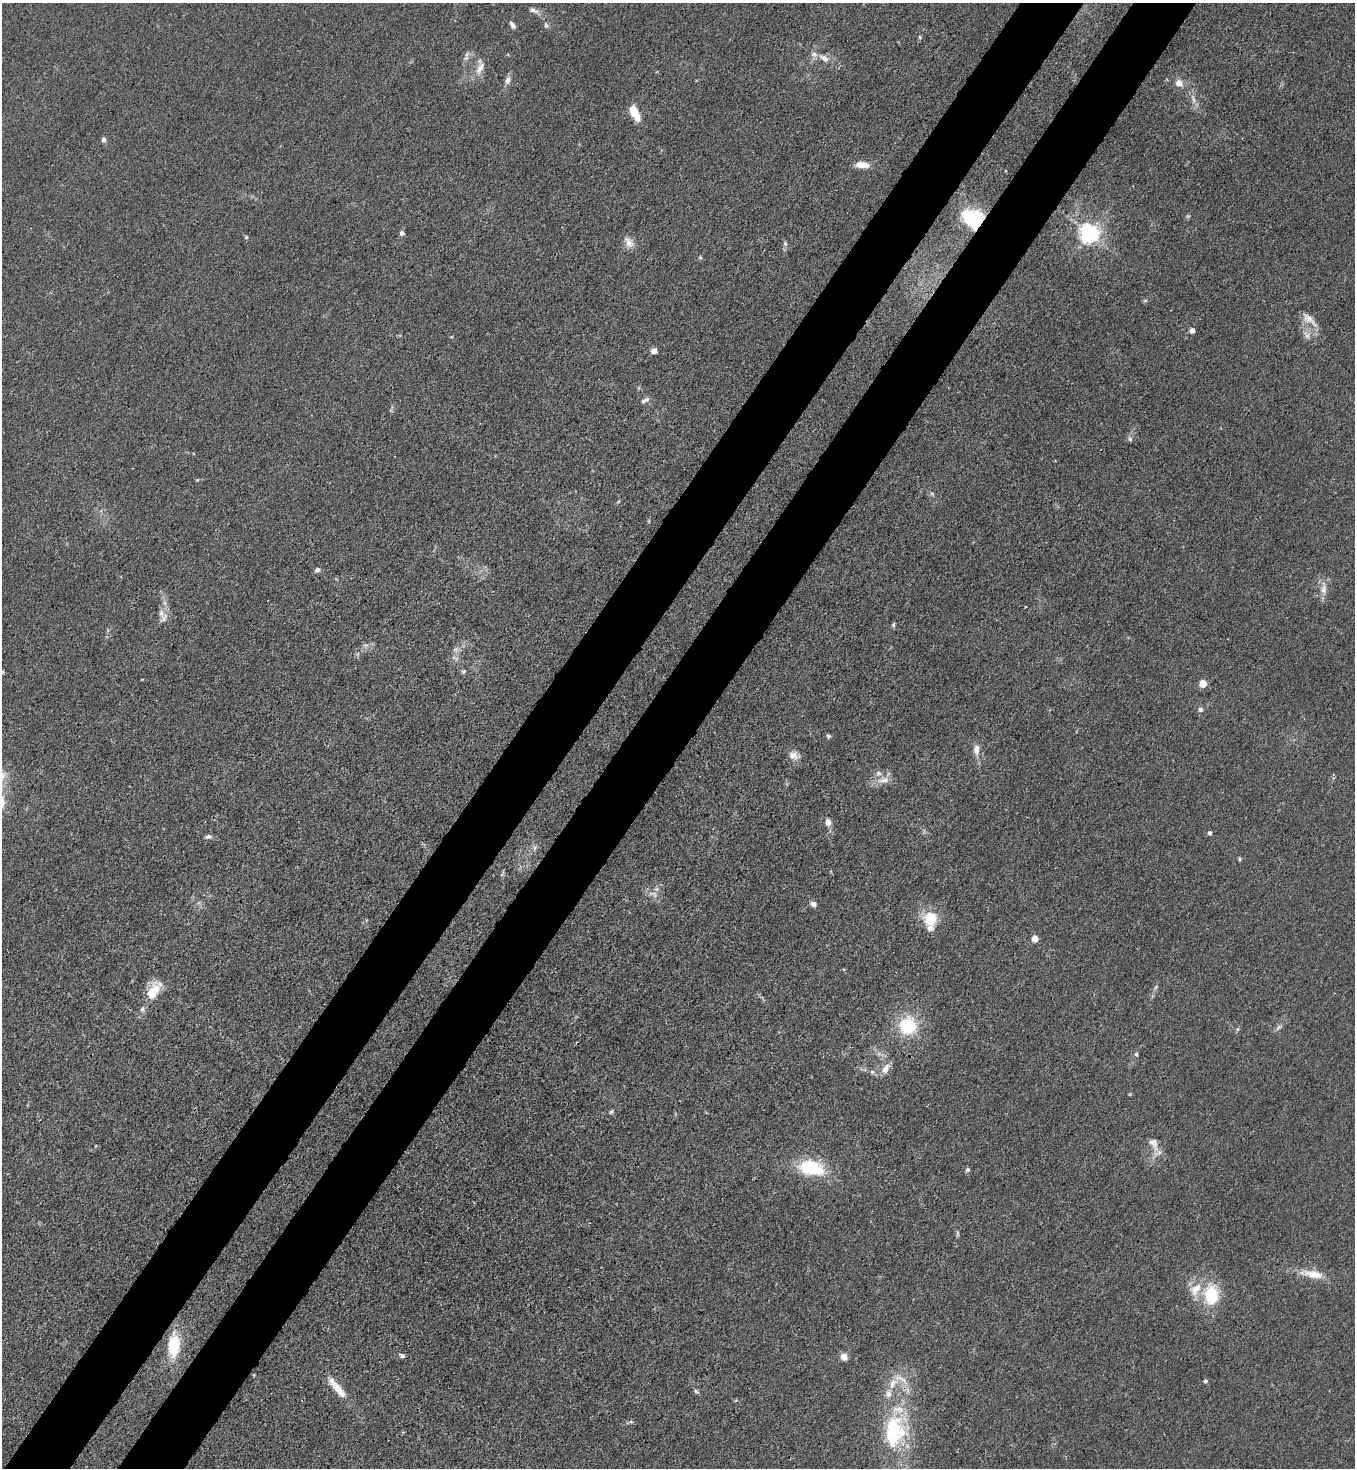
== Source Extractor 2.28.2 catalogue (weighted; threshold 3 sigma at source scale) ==
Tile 7 of 4 x 4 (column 3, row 2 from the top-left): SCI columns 2941-4293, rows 2995-4460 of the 6011 x 5988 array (HDU 1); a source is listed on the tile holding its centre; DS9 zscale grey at full resolution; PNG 1357 x 1470 px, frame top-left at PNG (2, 3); no overlay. Shown black and unused: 10% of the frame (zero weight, under 3 of 4 exposures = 7% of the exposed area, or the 3 px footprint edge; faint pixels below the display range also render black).
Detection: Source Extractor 2.28.2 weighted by HDU 2 'WHT'; one run over the whole footprint, this tile lists its part. Background 0.0213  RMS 0.0028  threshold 0.0126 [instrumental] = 3 sigma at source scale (4.5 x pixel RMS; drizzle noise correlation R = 1.50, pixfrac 1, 0.05/0.05 arcsec/px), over >= 5 px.
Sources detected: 80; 3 too faint to see at this stretch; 1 inside a brighter object's white glare — not listed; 8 inside a brighter listed object's ellipse — not listed separately; the other 68 listed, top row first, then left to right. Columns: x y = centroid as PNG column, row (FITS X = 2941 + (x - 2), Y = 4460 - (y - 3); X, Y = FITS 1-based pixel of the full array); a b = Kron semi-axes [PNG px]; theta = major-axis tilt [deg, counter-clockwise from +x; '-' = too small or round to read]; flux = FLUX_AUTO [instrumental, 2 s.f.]
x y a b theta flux
533 10 12 6 -26 1.2
512 25 9 5 -52 1
546 25 7 5 -68 0.6
920 37 6 4 -88 0.37
467 54 9 5 73 0.84
824 58 14 7 -35 1.9
480 68 20 8 57 2.6
508 80 12 7 66 1.4
1179 83 9 8 - 2
633 111 12 8 -72 4.7
104 140 4 4 - 1.4
862 165 17 7 -5 2.8
977 221 15 10 76 19
402 233 5 5 - 0.8
1089 233 7 6 - 160
246 237 4 4 - 0.38
629 242 16 9 -54 2.2
785 243 6 4 -49 0.47
700 257 5 4 - 0.32
1145 300 6 4 2 0.39
1309 319 26 9 -41 3.1
1192 330 4 4 - 2.4
1307 336 8 7 - 1.2
654 351 5 4 - 3.3
645 400 12 5 26 0.9
1130 439 8 5 -61 0.55
197 480 5 3 - 0.29
317 570 6 5 - 0.88
1324 588 20 8 87 2.4
1025 607 3 2 - 0.23
163 618 15 10 69 2.1
893 625 8 4 89 0.41
455 650 8 7 - 0.99
464 671 7 4 44 0.47
1203 684 5 5 - 6.8
1200 709 6 6 - 0.88
829 736 6 5 - 0.5
976 749 14 8 83 2
793 755 12 11 - 2
884 780 16 8 5 2.3
828 822 8 6 -76 1.8
1210 833 5 5 - 0.51
208 837 7 5 4 0.8
1240 859 6 4 -90 0.35
654 894 11 6 -38 1.4
813 904 6 6 - 1.3
931 916 19 13 5 5.9
1035 938 5 4 - 4.7
1155 987 6 4 69 0.45
153 991 25 12 58 6.2
908 1026 17 17 - 14
1136 1054 6 5 - 0.45
885 1069 13 8 62 2.3
611 1112 6 5 - 0.46
1154 1144 22 10 -62 2.9
811 1168 20 11 -11 20
967 1170 6 5 - 0.59
1314 1274 28 10 -9 4.8
1196 1289 22 13 49 4.6
1211 1295 22 16 -88 12
174 1345 25 13 86 11
402 1356 7 5 -23 0.72
844 1357 8 6 -48 1.9
1205 1381 5 4 - 0.5
892 1384 16 8 69 3.1
337 1388 31 8 -50 5.1
696 1391 8 4 -36 0.5
894 1431 46 28 84 26
Overlapping masked pixels (flux is a lower limit): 1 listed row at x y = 977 221